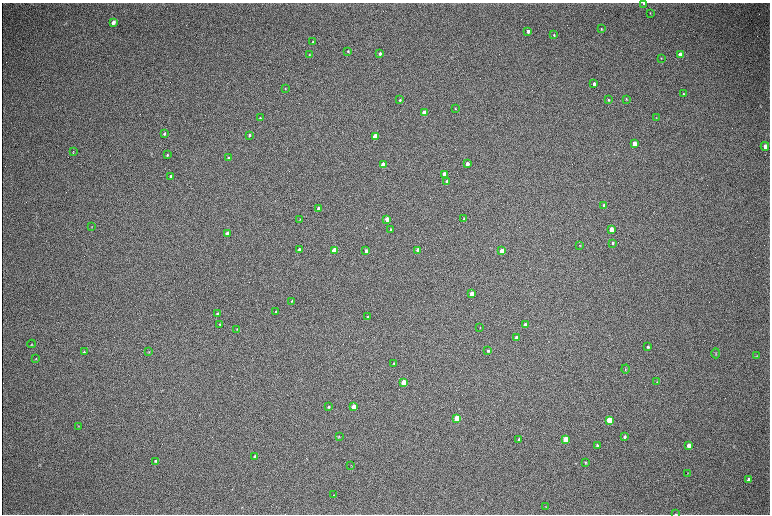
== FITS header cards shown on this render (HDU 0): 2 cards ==
NAXIS1  =                 1536 / length of data axis 1
NAXIS2  =                 1024 / length of data axis 2

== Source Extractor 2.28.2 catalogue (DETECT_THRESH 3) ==
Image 1536 x 1024 px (HDU 0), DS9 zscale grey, zoomed out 1/2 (1 PNG px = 2 x 2 image px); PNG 772 x 516 px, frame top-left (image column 1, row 1023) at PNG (2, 3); each listed source drawn as its Kron ellipse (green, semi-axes under 4 px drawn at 4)
Background 321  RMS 23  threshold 69.6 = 3 sigma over >= 5 px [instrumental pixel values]
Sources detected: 95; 2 cannot appear on this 1/2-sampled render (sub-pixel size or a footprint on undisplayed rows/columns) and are neither listed nor drawn; the other 93 listed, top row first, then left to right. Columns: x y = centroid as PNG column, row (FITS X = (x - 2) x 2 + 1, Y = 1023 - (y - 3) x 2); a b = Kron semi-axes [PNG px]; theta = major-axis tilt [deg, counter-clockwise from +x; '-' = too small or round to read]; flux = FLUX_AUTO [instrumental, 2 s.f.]
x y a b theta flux
644 4 3 2 - 3500
650 13 3 2 - 2500
113 22 4 3 - 41000
601 29 3 2 - 3600
528 31 3 3 - 14000
554 35 3 2 - 3800
313 42 3 3 - 5200
348 51 3 2 - 3800
380 54 3 3 - 10000
309 55 3 3 - 3400
680 55 4 3 - 62000
661 58 3 2 - 2800
594 84 3 3 - 17000
285 88 3 2 - 1700
683 94 3 2 - 3600
626 99 3 2 - 3300
400 100 3 2 - 4400
608 100 3 2 - 5000
455 108 3 2 - 2800
424 113 3 3 - 130000
656 117 2 2 - 1300
260 118 3 2 - 2400
164 134 3 2 - 6900
249 135 3 2 - 6400
375 136 3 3 - 190000
634 144 4 3 - 77000
765 146 4 3 - 25000
73 152 3 2 - 2100
167 155 3 2 - 4300
228 158 3 2 - 4500
467 164 3 3 - 33000
383 165 3 3 - 110000
444 174 3 3 - 62000
170 176 4 3 - 6000
447 182 3 3 - 18000
604 206 3 3 - 20000
319 209 3 3 - 65000
300 219 3 2 - 2600
387 219 3 3 - 58000
464 219 3 2 - 3900
91 227 3 2 - 2300
391 229 3 2 - 4300
611 229 3 3 - 59000
227 234 3 3 - 55000
612 243 4 3 - 6500
580 245 3 2 - 2000
299 249 3 2 - 12000
334 250 3 3 - 170000
418 250 3 3 - 64000
366 251 3 2 - 14000
501 251 3 3 - 78000
472 294 3 3 - 77000
292 301 3 3 - 4600
276 312 3 2 - 8100
217 314 3 3 - 11000
368 317 3 3 - 8800
219 324 3 2 - 3000
525 325 3 3 - 37000
480 327 3 2 - 2700
237 329 4 3 - 3200
516 337 3 3 - 15000
32 344 4 2 - 3200
648 347 3 2 - 6500
488 351 3 2 - 7000
84 352 3 3 - 3500
149 352 3 3 - 3000
716 353 5 2 - 3000
757 356 4 2 - 2800
36 359 3 2 - 2600
393 363 3 3 - 3300
625 369 4 2 - 3400
657 382 3 2 - 2200
404 383 4 3 - 200000
328 407 3 3 - 5200
354 407 4 3 - 130000
457 418 4 3 - 290000
609 420 4 3 - 200000
79 426 3 3 - 2200
339 437 4 3 - 3600
625 437 4 3 - 8100
519 439 3 3 - 12000
565 439 4 3 - 150000
597 445 3 3 - 5700
689 445 4 3 - 27000
255 456 3 3 - 10000
155 461 4 3 - 4700
585 462 4 2 - 3400
351 465 3 2 - 2100
687 473 3 2 - 1800
749 480 4 3 - 14000
333 495 3 2 - 1900
546 506 3 2 - 2200
676 514 3 2 - 1700
At the frame edge (FLAGS 8, measured only in part): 1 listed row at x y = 676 514
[2 sub-pixel or undisplayed-footprint detections neither listed nor drawn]